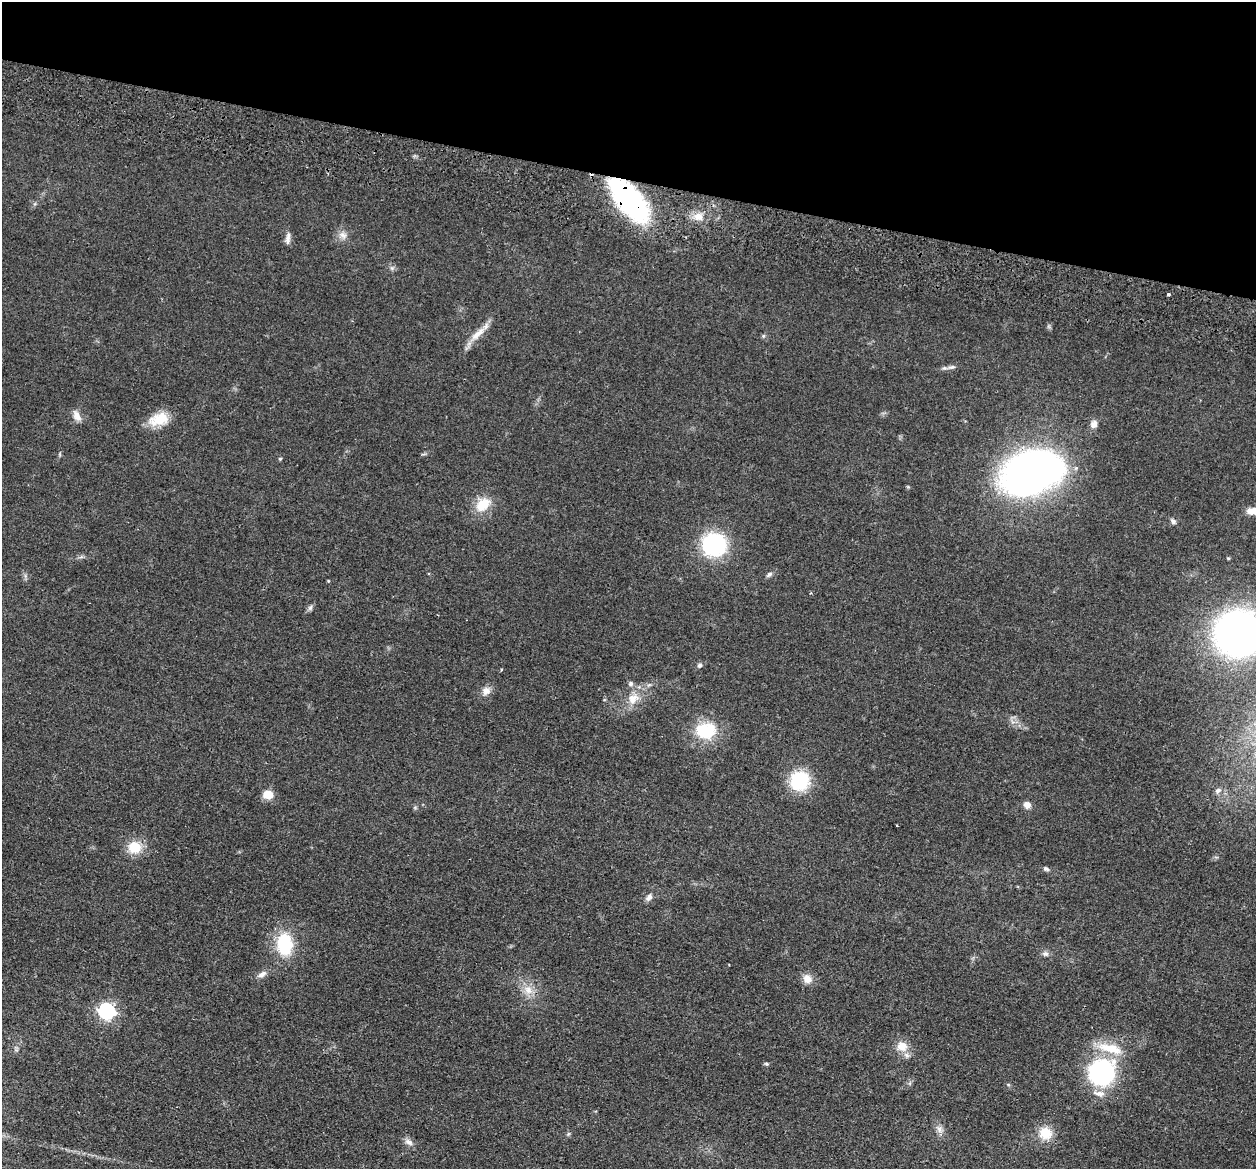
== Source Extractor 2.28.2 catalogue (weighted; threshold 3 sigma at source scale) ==
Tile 2 of 4 x 4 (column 2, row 1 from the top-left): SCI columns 1269-2522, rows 3801-4967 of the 5045 x 5146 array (HDU 1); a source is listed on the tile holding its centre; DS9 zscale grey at full resolution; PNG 1258 x 1171 px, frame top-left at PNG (2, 2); no overlay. Shown black and unused: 15% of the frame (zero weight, under 2 of 3 exposures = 3% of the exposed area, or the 3 px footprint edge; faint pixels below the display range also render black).
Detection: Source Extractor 2.28.2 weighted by HDU 2 'WHT'; one run over the whole footprint, this tile lists its part. Background 0.0513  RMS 0.0067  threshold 0.0299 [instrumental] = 3 sigma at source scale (4.5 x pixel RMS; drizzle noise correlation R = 1.50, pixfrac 1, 0.05/0.05 arcsec/px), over >= 5 px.
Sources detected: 50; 1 inside a brighter object's white glare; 1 cosmic-ray / hot-pixel residue — not listed; the other 48 listed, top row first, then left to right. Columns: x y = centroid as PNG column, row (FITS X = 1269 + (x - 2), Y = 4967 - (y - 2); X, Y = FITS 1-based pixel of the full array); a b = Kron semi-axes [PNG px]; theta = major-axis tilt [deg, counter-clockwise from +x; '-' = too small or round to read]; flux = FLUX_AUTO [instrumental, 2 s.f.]
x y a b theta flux
629 200 43 20 -50 130
698 217 14 9 11 6
343 235 12 7 -23 3.4
288 238 16 6 82 2.9
1168 294 3 3 - 2.6
477 334 25 8 40 8.2
763 336 6 4 46 0.88
952 367 12 5 13 2.3
77 416 14 8 -63 4.3
159 419 25 14 17 14
1094 424 9 8 - 3.6
280 459 4 4 - 0.78
1042 466 29 17 -19 250
483 504 21 14 41 13
1254 511 17 7 -1 7.7
1173 521 8 6 -49 1.7
714 545 20 19 - 66
769 574 9 5 44 1.6
328 581 4 3 - 0.49
310 608 8 6 55 1.6
1239 633 36 32 -1 340
700 665 6 6 - 1.6
631 684 7 7 - 1.7
486 691 11 10 - 4.2
633 699 16 12 41 8.6
706 730 25 19 4 27
800 781 16 15 - 41
1218 790 8 6 27 2
268 794 10 9 - 8.4
1027 805 8 7 - 3.9
897 825 3 2 - 0.86
134 847 17 15 -6 13
1046 869 8 5 -27 1.4
649 897 10 7 51 2.5
285 944 26 17 -87 31
1045 954 8 7 - 1.9
262 974 12 7 36 3.1
807 979 11 10 - 5.6
528 990 14 10 -47 6.7
107 1011 7 7 - 180
902 1046 16 14 -27 8.2
1110 1048 35 11 -14 16
766 1064 6 4 -1 0.85
1101 1072 22 21 - 92
1099 1093 17 7 -6 4.9
939 1129 10 6 -72 2.9
1045 1133 15 15 - 12
408 1142 12 7 -32 3.1
Overlapping masked pixels (flux is a lower limit): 1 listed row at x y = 629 200
Isophote crosses this tile's border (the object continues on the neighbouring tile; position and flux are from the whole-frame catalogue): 2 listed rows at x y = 1254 511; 1239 633